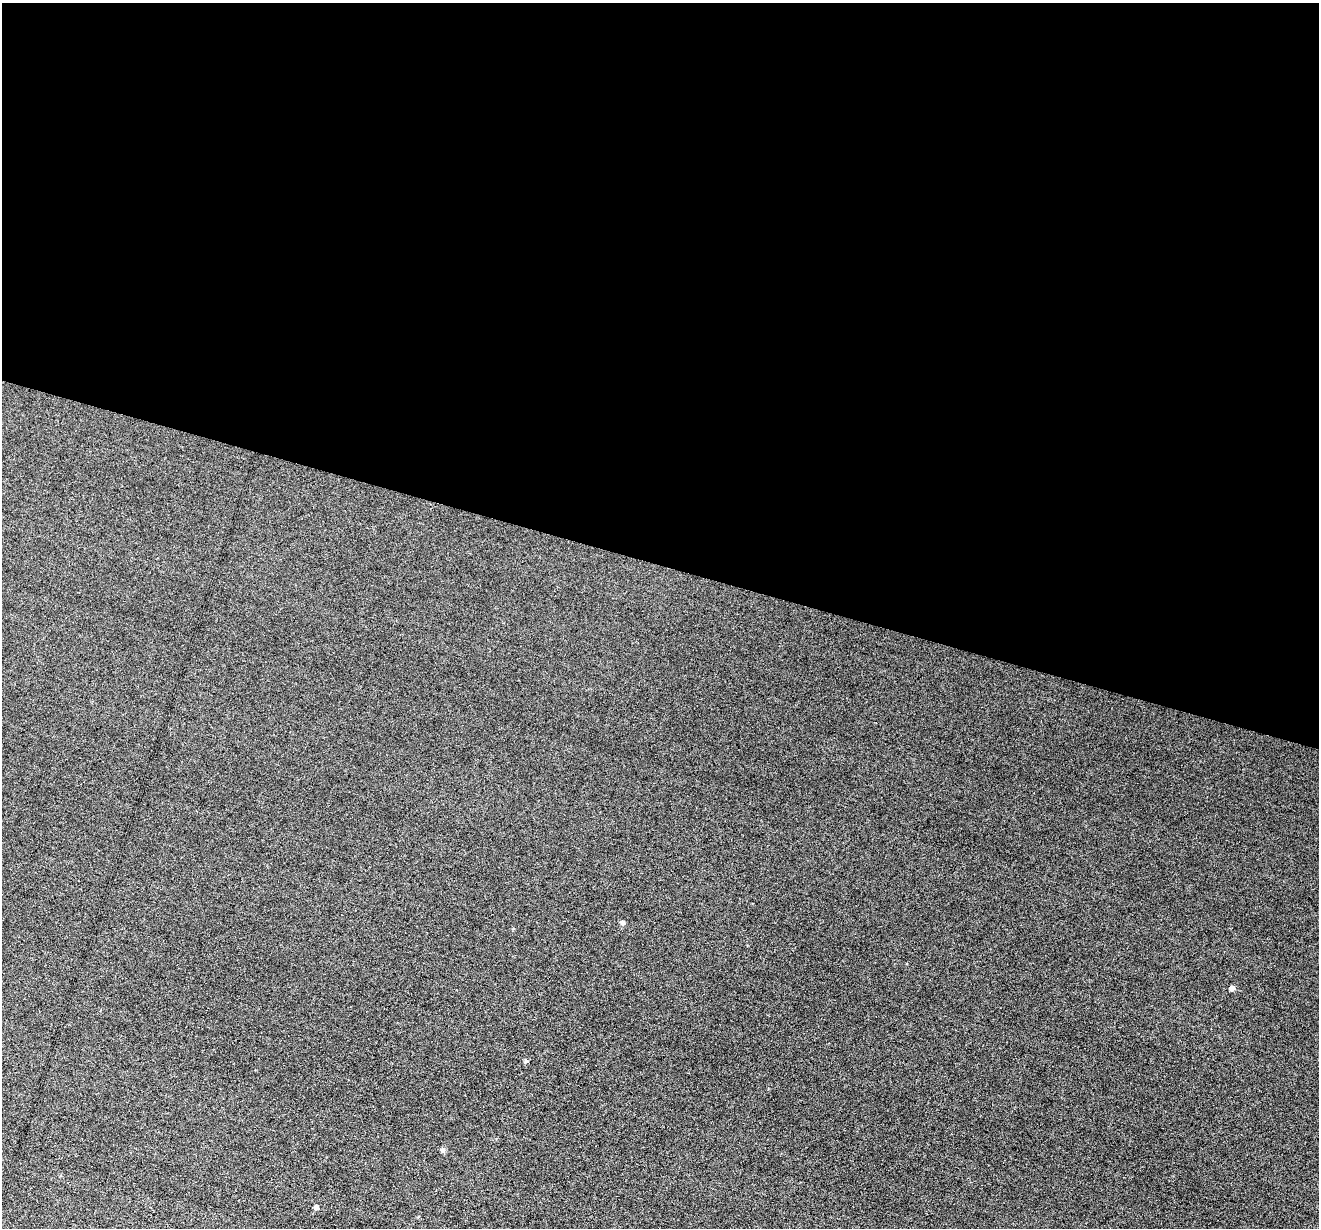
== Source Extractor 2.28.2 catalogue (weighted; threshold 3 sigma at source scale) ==
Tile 3 of 4 x 4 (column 3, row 1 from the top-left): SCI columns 2640-3956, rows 3935-5160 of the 5274 x 5288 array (HDU 1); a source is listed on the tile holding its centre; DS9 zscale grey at full resolution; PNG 1321 x 1230 px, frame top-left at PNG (2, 3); no overlay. Shown black and unused: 46% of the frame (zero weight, under 3 of 6 exposures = <1% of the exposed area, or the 3 px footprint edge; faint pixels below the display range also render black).
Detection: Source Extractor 2.28.2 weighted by HDU 2 'WHT'; one run over the whole footprint, this tile lists its part. Background 0.0517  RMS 0.0057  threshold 0.0233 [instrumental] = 3 sigma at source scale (4.09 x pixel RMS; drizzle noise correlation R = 1.36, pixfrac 0.8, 0.05/0.05 arcsec/px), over >= 5 px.
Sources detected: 5; all 5 listed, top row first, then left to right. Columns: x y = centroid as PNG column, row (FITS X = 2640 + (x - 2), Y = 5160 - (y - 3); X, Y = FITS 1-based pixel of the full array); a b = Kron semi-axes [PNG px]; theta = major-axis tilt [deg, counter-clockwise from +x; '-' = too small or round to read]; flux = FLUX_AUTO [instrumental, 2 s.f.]
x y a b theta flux
623 922 5 5 - 1.5
1232 988 5 5 - 2.3
526 1061 5 5 - 0.87
443 1150 6 5 - 1.4
316 1207 4 4 - 1.7